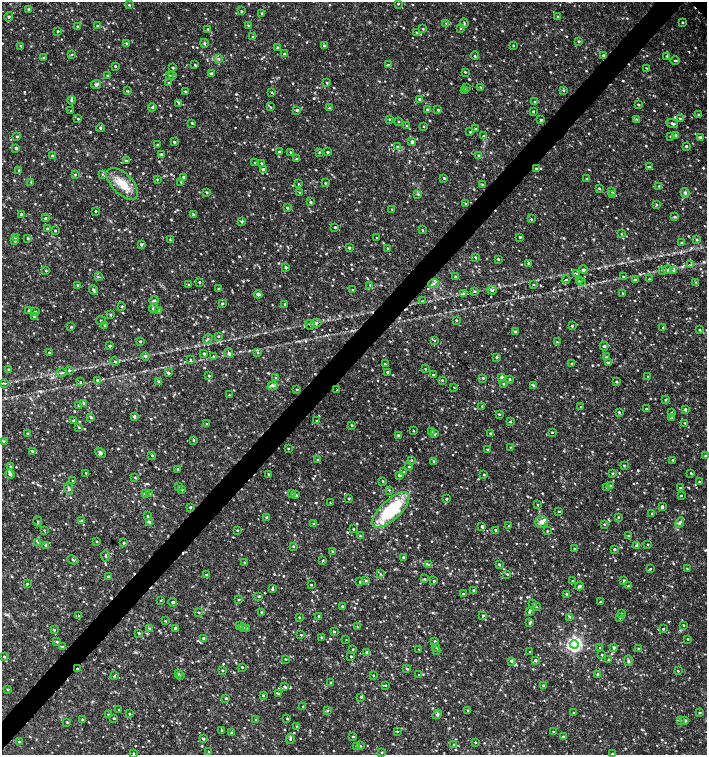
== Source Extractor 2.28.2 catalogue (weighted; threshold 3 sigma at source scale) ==
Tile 7 of 4 x 4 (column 3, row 2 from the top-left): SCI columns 3044-4452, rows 3013-4518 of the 6023 x 6029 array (HDU 1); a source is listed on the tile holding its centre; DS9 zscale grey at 2 x 2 block average (1 PNG px = mean of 2 x 2 image px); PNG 709 x 757 px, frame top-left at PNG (2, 2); each listed source drawn as its Kron ellipse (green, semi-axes under 4 px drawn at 4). Shown black and unused: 4% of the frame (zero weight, under 2 of 3 exposures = <1% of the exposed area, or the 3 px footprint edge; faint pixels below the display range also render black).
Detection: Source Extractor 2.28.2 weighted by HDU 2 'WHT'; one run over the whole footprint, this tile lists its part. Background 0.0327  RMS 0.004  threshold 0.0181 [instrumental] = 3 sigma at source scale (4.5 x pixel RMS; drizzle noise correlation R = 1.50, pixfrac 1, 0.0396/0.0396 arcsec/px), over >= 5 px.
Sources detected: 1068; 16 cosmic-ray / hot-pixel residue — neither listed nor drawn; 1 coinciding with a brighter row at this scale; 14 inside a brighter listed object's ellipse — not listed separately; of the other 1037, all 500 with FLUX_AUTO >= 0.724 (the completeness limit of this list) listed and drawn (537 fainter detections not listed), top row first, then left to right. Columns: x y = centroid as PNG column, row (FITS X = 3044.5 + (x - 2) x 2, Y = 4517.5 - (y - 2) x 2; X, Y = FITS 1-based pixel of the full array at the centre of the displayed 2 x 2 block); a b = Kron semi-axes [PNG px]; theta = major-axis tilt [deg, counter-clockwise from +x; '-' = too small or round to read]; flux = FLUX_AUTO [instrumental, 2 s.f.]
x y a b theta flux
398 4 3 2 - 0.76
129 5 3 3 - 0.82
29 9 3 2 - 1.7
241 11 3 2 - 0.76
262 13 2 2 - 0.89
558 16 3 3 - 1
9 17 5 2 - 0.82
682 22 3 2 - 0.89
446 23 4 3 - 0.96
464 23 5 2 - 0.85
248 25 3 3 - 1
78 26 3 2 - 0.8
98 26 3 3 - 1.6
461 28 3 3 - 0.89
208 29 3 3 - 0.94
423 29 3 3 - 0.91
58 31 3 2 - 0.84
417 33 3 2 - 0.95
253 37 3 2 - 0.78
579 41 3 2 - 0.87
126 43 3 2 - 1
204 43 4 4 - 1.6
513 45 2 2 - 0.74
21 46 3 2 - 1.1
324 46 3 3 - 1.1
278 47 3 3 - 1.1
72 54 3 3 - 0.74
284 54 3 3 - 0.9
603 55 3 3 - 1.1
475 56 4 2 - 0.79
667 56 3 3 - 1
43 57 3 2 - 0.96
219 59 3 2 - 0.84
675 60 5 2 - 1
195 65 4 2 - 0.98
388 65 4 3 - 1.3
115 66 3 3 - 0.88
173 68 2 2 - 1.2
646 68 2 2 - 0.76
465 72 3 2 - 0.75
211 74 3 3 - 1.6
173 75 3 3 - 0.99
107 76 3 2 - 0.87
170 76 2 2 - 0.79
327 82 3 2 - 0.78
169 83 2 2 - 1
96 84 5 4 - 2.2
466 87 3 2 - 0.92
481 87 3 2 - 1
465 90 3 2 - 1.1
563 90 3 3 - 1.1
127 91 3 2 - 0.77
185 91 3 2 - 0.98
272 92 3 2 - 0.76
419 99 3 3 - 1.3
72 100 4 3 - 1.3
534 101 2 2 - 0.77
179 103 4 2 - 1
638 104 3 2 - 1
152 107 4 3 - 1.1
270 107 4 2 - 0.9
329 108 3 3 - 0.89
297 110 3 3 - 1.3
427 110 3 2 - 1.2
438 110 3 3 - 1.3
71 111 2 2 - 0.73
533 111 3 2 - 0.85
698 114 3 3 - 0.76
680 118 3 2 - 0.96
78 119 3 2 - 0.96
389 119 3 3 - 0.88
637 119 3 2 - 0.73
541 120 3 3 - 1.2
399 121 3 2 - 0.77
192 123 3 2 - 1
672 123 6 3 -20 1.8
406 125 3 3 - 0.79
424 126 2 2 - 0.81
100 128 4 3 - 1.3
475 129 3 3 - 0.82
470 132 2 2 - 0.86
675 135 3 3 - 1.5
17 136 3 2 - 1.1
484 136 3 3 - 0.95
670 137 2 2 - 0.73
700 137 4 3 - 1.7
174 142 3 3 - 1.1
412 142 4 3 - 2
157 145 3 2 - 0.87
686 146 3 3 - 1.2
397 147 3 3 - 0.96
16 148 3 3 - 1.7
280 152 3 2 - 2
291 152 3 3 - 0.84
319 152 3 3 - 0.76
328 152 3 3 - 1.1
161 154 3 2 - 1.2
479 155 4 3 - 1.4
52 156 4 3 - 1.3
297 159 3 3 - 0.96
126 161 3 3 - 0.81
255 162 3 2 - 0.85
261 163 3 3 - 0.92
649 167 3 3 - 1.7
536 168 2 2 - 0.97
263 169 3 3 - 2.3
19 170 3 2 - 0.93
75 174 3 3 - 1
102 174 3 2 - 0.81
183 177 2 2 - 1.6
444 178 3 2 - 1
157 179 3 2 - 0.78
587 179 3 2 - 1.1
31 182 3 2 - 0.72
181 182 4 3 - 1.4
325 183 3 3 - 0.9
122 184 20 10 -45 18
298 184 3 3 - 0.81
482 185 3 3 - 0.89
659 186 2 2 - 1
599 188 3 2 - 1.2
612 192 3 3 - 1.5
207 193 3 3 - 0.9
300 193 3 3 - 0.99
685 193 5 4 - 1.8
418 194 4 3 - 1
613 195 4 3 - 1.3
310 202 3 3 - 1.5
465 203 3 3 - 0.8
656 204 3 3 - 0.72
287 208 3 3 - 1.2
392 209 3 2 - 0.8
95 211 2 2 - 0.84
21 214 3 2 - 1.5
193 214 4 3 - 0.87
675 217 4 4 - 1.4
45 218 3 3 - 1.1
531 219 3 3 - 0.8
242 221 3 3 - 1.3
335 227 2 2 - 1.2
48 228 4 2 - 0.87
55 230 3 2 - 0.83
422 230 3 2 - 0.8
621 234 3 3 - 0.75
520 237 2 2 - 1.2
15 238 3 3 - 1.2
27 238 3 2 - 1.2
376 238 2 2 - 0.78
697 239 3 2 - 1.1
170 240 4 2 - 0.74
15 241 3 3 - 1.1
681 243 3 3 - 0.92
141 244 4 3 - 1.4
349 248 2 2 - 1.3
388 248 3 3 - 0.93
475 257 3 2 - 0.8
498 259 2 2 - 1.2
529 263 3 3 - 1.3
691 265 3 2 - 0.72
286 267 3 3 - 1.3
583 270 4 4 - 1.9
662 270 3 3 - 0.95
667 270 4 3 - 1.2
46 271 2 2 - 0.81
673 271 3 3 - 0.85
576 274 3 2 - 1
623 276 3 2 - 0.82
98 277 4 3 - 1
455 277 3 2 - 1
649 279 2 2 - 0.94
566 280 4 2 - 1.4
635 280 3 3 - 1.5
579 281 2 2 - 1
581 281 2 2 - 1.4
199 282 2 2 - 0.96
696 282 3 3 - 0.91
433 283 5 4 - 2.1
533 284 3 2 - 0.82
77 285 2 2 - 0.89
189 285 4 2 - 0.73
370 285 3 3 - 0.95
218 289 3 3 - 1
93 290 5 4 - 1.5
353 290 2 2 - 0.78
492 290 5 4 - 1.9
474 291 3 3 - 0.88
463 293 3 3 - 1
623 293 4 2 - 0.78
258 294 4 3 - 3.6
154 300 5 2 - 1
422 301 3 3 - 0.92
222 303 3 3 - 1.1
285 304 3 3 - 1.2
122 306 2 2 - 1.1
154 309 4 4 - 2.1
29 310 3 3 - 1.1
159 310 3 3 - 0.79
35 312 3 3 - 1.1
111 315 3 2 - 0.73
34 316 3 2 - 1.2
456 320 2 2 - 0.78
101 321 5 3 - 1.1
316 323 5 3 - 1.6
105 325 3 2 - 1
310 325 5 2 - 0.98
572 326 2 2 - 1.4
71 327 3 3 - 1.1
663 327 2 2 - 0.76
699 330 2 2 - 0.98
515 331 3 2 - 1
218 336 3 3 - 0.91
208 339 5 3 - 1.6
434 340 3 2 - 0.96
140 341 3 2 - 0.85
557 342 3 2 - 0.78
110 346 3 3 - 1.1
604 346 4 3 - 1.5
49 352 2 2 - 0.89
204 353 3 2 - 1.2
229 353 4 3 - 1.9
257 353 3 2 - 0.83
145 356 4 3 - 1.5
213 356 4 2 - 0.97
497 357 3 3 - 1.5
606 357 3 3 - 0.91
190 360 4 2 - 0.98
115 361 4 3 - 0.99
608 363 3 3 - 1.3
385 364 2 2 - 0.84
571 364 3 2 - 0.93
425 369 2 2 - 0.74
9 370 3 3 - 1.2
69 370 4 3 - 0.86
387 372 2 2 - 1
61 373 5 2 - 1.1
168 373 3 3 - 1.7
209 375 2 2 - 1
433 375 2 2 - 1.1
648 376 2 2 - 0.9
502 377 4 3 - 2.4
276 378 3 3 - 1.4
483 378 3 2 - 0.89
510 379 3 3 - 1
98 380 4 3 - 1.4
442 380 3 2 - 1.1
158 381 3 2 - 0.99
80 382 3 2 - 0.75
616 382 3 3 - 1
3 383 3 2 - 0.77
503 384 3 3 - 0.85
273 386 5 3 - 1.7
534 386 3 3 - 1.2
454 387 2 2 - 0.73
297 389 3 2 - 0.76
337 390 3 3 - 0.73
229 395 2 2 - 0.76
666 399 3 3 - 1.2
84 403 3 3 - 1.3
78 405 3 2 - 0.86
482 406 3 3 - 1
581 407 2 2 - 3.5
646 409 2 2 - 0.78
685 409 3 3 - 1.6
619 412 3 3 - 1.1
672 413 2 2 - 0.93
499 414 3 2 - 0.93
91 417 4 3 - 1.5
134 417 4 3 - 2
672 418 3 3 - 0.99
74 421 3 3 - 2.1
317 421 3 2 - 0.78
510 421 3 2 - 0.99
685 423 2 2 - 1
207 424 3 3 - 0.94
352 425 3 2 - 1.1
79 427 3 2 - 0.74
414 431 2 2 - 0.87
432 432 3 2 - 0.98
552 432 3 2 - 0.83
490 433 2 2 - 1.5
28 434 3 3 - 1.1
434 434 3 2 - 1.5
398 435 4 3 - 1.5
193 440 3 2 - 1.1
4 441 3 3 - 1
510 447 3 2 - 0.76
288 449 2 2 - 0.75
488 450 2 2 - 1.3
32 451 3 2 - 0.96
100 453 6 4 -48 2
152 455 3 3 - 0.98
706 456 3 2 - 1.7
318 460 3 3 - 1.4
411 460 3 3 - 0.78
673 460 3 3 - 0.88
434 461 3 3 - 1.2
624 465 3 2 - 0.8
11 466 3 3 - 0.9
409 467 3 2 - 0.85
177 469 3 3 - 0.74
404 472 2 2 - 0.88
86 473 3 2 - 0.9
613 473 3 2 - 1.2
691 473 3 2 - 0.95
10 474 5 3 - 1.8
268 474 2 2 - 0.89
484 474 3 2 - 0.94
399 475 2 2 - 2.4
135 477 3 2 - 0.76
73 481 3 2 - 0.81
382 481 2 2 - 0.97
699 482 2 2 - 0.8
178 486 2 2 - 0.96
610 486 4 3 - 1.6
606 487 3 3 - 0.79
680 487 3 3 - 0.75
69 489 6 3 -78 1.7
182 489 4 3 - 0.92
389 490 3 3 - 0.89
292 493 3 2 - 0.85
145 494 4 3 - 1.1
150 494 3 3 - 1
296 495 3 3 - 1.6
681 495 3 2 - 0.84
349 498 2 2 - 0.99
446 499 3 2 - 1.3
330 502 2 2 - 1.1
538 505 3 3 - 0.85
190 507 4 2 - 0.81
662 507 4 2 - 1.5
391 510 24 10 43 64
559 511 4 2 - 0.73
652 513 3 3 - 0.86
147 516 3 2 - 0.86
618 517 3 3 - 0.78
266 518 3 3 - 1.4
81 520 3 2 - 1
38 522 5 2 - 0.99
150 522 4 3 - 2.1
542 522 6 6 - 5.1
314 523 3 3 - 1.3
680 523 5 4 - 1.9
604 524 3 3 - 1.1
509 526 2 2 - 0.73
482 527 3 3 - 2.3
353 529 2 2 - 0.95
44 530 3 3 - 0.74
237 530 3 2 - 0.8
496 530 2 2 - 1.1
547 531 2 2 - 0.84
360 536 3 3 - 1.1
628 536 3 3 - 0.82
96 541 2 2 - 0.76
38 542 3 2 - 0.78
124 543 3 2 - 1
648 544 2 2 - 0.98
46 545 3 3 - 1.1
293 546 3 3 - 0.76
636 546 3 2 - 1.2
574 549 3 2 - 0.74
614 549 2 2 - 1.4
333 551 3 3 - 1.1
106 556 6 2 -89 1
403 557 3 2 - 1.3
73 560 6 2 -27 1
323 560 3 2 - 0.92
244 563 3 2 - 0.91
499 564 3 2 - 0.95
428 565 3 3 - 0.99
650 569 3 2 - 0.78
687 569 3 2 - 1
380 574 3 3 - 0.79
507 574 3 3 - 1
206 575 3 3 - 1.5
108 576 3 2 - 1.5
424 579 3 2 - 0.88
366 580 3 3 - 1.1
624 580 3 2 - 1.4
434 581 3 2 - 0.87
573 581 3 3 - 1.2
360 582 2 2 - 0.84
27 584 3 2 - 0.87
311 585 2 2 - 0.87
579 586 5 3 - 1.8
628 586 3 2 - 1.4
272 589 3 2 - 1.5
473 590 2 2 - 1.2
463 594 3 3 - 1
567 594 2 2 - 1.2
259 596 3 2 - 1.1
239 599 2 2 - 1.1
160 601 2 2 - 0.8
172 602 4 3 - 2.8
600 602 2 2 - 0.97
533 604 3 2 - 1.2
342 606 2 2 - 1.7
536 607 4 2 - 0.73
199 612 2 2 - 0.96
262 612 3 2 - 1.2
529 612 4 3 - 1.2
621 613 2 2 - 1
483 615 3 2 - 1.3
79 616 3 2 - 0.81
319 616 2 2 - 1.5
299 617 2 2 - 0.91
570 617 3 2 - 0.84
620 618 2 2 - 0.93
165 621 2 2 - 0.74
530 623 3 3 - 1.4
239 625 3 3 - 1.2
684 625 2 2 - 0.87
243 627 4 3 - 1.6
357 627 3 2 - 0.73
149 628 3 3 - 1
175 628 3 3 - 1.3
247 628 3 3 - 0.95
663 629 3 3 - 0.96
54 630 3 2 - 0.94
334 632 2 2 - 0.96
139 633 2 2 - 1.1
301 635 2 2 - 0.83
322 637 3 3 - 1
204 638 3 3 - 1.8
688 639 2 2 - 0.86
346 640 2 2 - 1.1
435 641 3 3 - 1.1
57 642 3 3 - 1.1
574 644 4 4 - 250
62 647 3 3 - 1.4
436 647 3 3 - 1.2
599 647 2 2 - 1.1
614 647 3 3 - 1.6
353 649 3 2 - 0.93
419 649 2 2 - 0.91
639 649 3 2 - 0.85
437 650 3 3 - 0.87
366 652 4 3 - 1.2
530 652 2 2 - 0.73
602 655 3 2 - 0.88
4 657 3 2 - 1.2
351 657 2 2 - 1.4
286 659 3 2 - 0.77
536 660 3 2 - 2
608 660 3 2 - 0.88
511 661 3 3 - 1.9
628 661 5 4 - 1.7
242 667 2 2 - 0.93
78 669 4 2 - 1.1
407 669 3 3 - 1
222 670 2 2 - 0.95
678 671 2 2 - 0.77
178 673 3 3 - 0.83
598 674 3 3 - 1.7
180 675 3 2 - 0.73
419 675 3 2 - 1
114 676 3 2 - 0.88
373 676 2 2 - 0.96
330 683 3 3 - 0.9
385 685 3 2 - 0.75
543 685 3 2 - 0.89
285 687 3 3 - 1.4
8 689 3 2 - 0.86
279 694 2 2 - 0.84
263 695 2 2 - 1.1
361 697 3 3 - 1
226 698 3 3 - 1.3
303 706 2 2 - 1
119 710 3 2 - 1
327 710 3 3 - 0.97
468 710 3 2 - 0.79
573 713 2 2 - 0.75
700 713 3 3 - 0.73
108 714 2 2 - 0.81
130 714 3 2 - 0.88
437 714 5 4 - 1.9
114 718 3 2 - 0.89
82 719 3 2 - 1
287 719 2 2 - 1.1
256 720 3 3 - 0.97
680 720 4 2 - 0.93
685 720 3 2 - 1.9
67 722 3 2 - 0.91
297 726 3 2 - 0.74
222 730 3 2 - 0.81
397 731 3 2 - 0.82
553 732 3 2 - 0.83
231 733 3 2 - 1.3
563 736 2 2 - 1.1
353 737 2 2 - 1
203 739 3 3 - 1.5
290 739 5 3 - 1.9
19 741 4 3 - 1.2
475 742 2 2 - 0.92
454 745 3 3 - 1.3
357 746 2 2 - 1.4
360 746 3 3 - 0.81
209 752 3 2 - 1
382 752 4 2 - 0.79
133 753 2 2 - 0.78
612 754 3 3 - 1.4
Overlapping masked pixels (flux is a lower limit): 1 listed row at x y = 78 669
Isophote crosses this tile's border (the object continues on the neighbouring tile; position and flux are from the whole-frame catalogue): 2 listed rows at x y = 706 456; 612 754